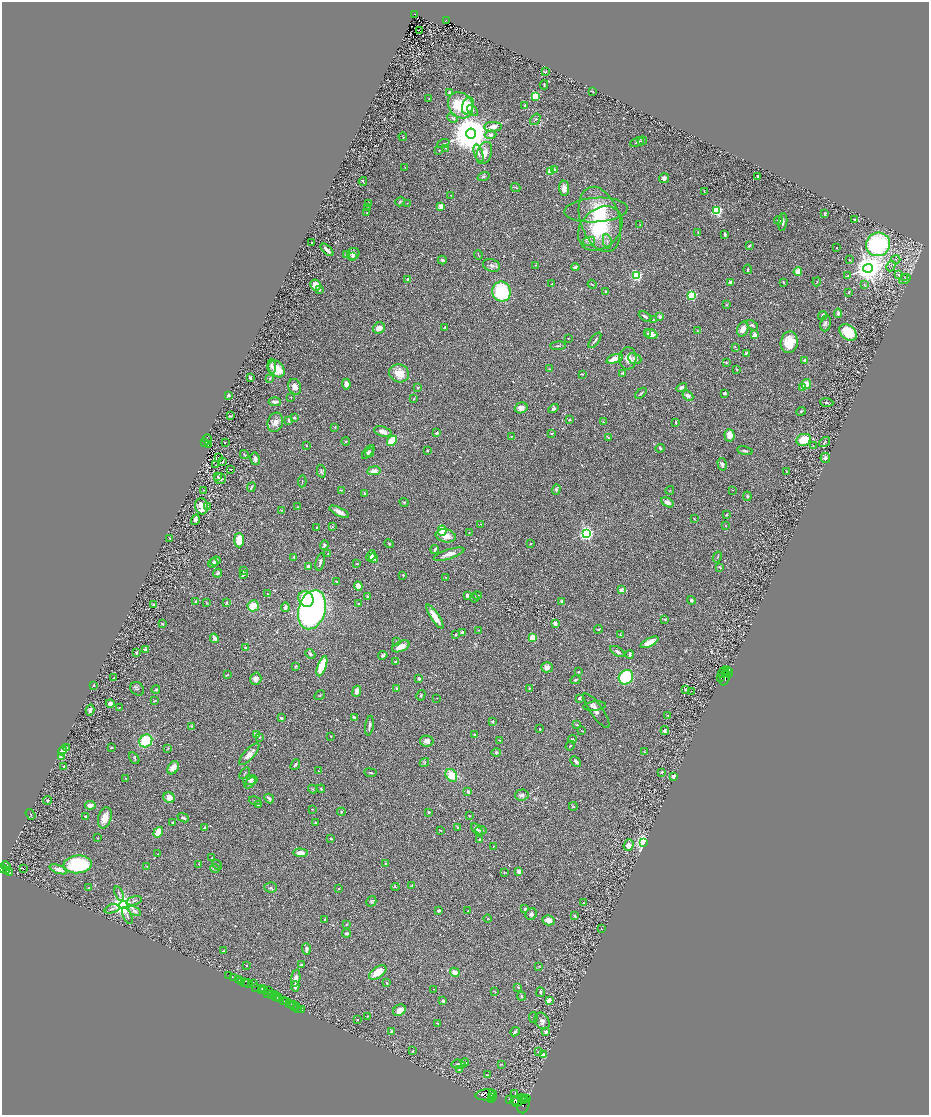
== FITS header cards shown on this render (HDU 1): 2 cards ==
NAXIS1  =                 1854
NAXIS2  =                 2225

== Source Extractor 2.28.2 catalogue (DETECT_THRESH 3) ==
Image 1854 x 2225 px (HDU 1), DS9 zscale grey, zoomed out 1/2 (1 PNG px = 2 x 2 image px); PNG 931 x 1117 px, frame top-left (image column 2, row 2225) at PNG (2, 2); each listed source drawn as its Kron ellipse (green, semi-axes under 4 px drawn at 4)
Background 0.529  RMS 0.024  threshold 0.0726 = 3 sigma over >= 5 px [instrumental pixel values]
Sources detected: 674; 60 cannot appear on this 1/2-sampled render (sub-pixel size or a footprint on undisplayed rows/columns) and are neither listed nor drawn; of the other 614, the 500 brightest by FLUX_AUTO listed and drawn (114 fainter detections omitted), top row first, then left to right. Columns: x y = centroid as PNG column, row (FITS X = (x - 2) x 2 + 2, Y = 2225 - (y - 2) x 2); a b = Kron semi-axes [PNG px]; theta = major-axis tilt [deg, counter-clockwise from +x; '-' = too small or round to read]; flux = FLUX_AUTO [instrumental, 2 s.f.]
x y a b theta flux
415 14 3 2 - 69
446 20 4 2 - 42
420 31 2 1 - 32
546 72 2 2 - 55
544 85 4 3 - 5.6
593 91 3 2 - 3
450 92 2 2 - 28
535 96 3 3 - 330
429 99 3 2 - 2.4
460 105 14 12 -51 230
525 105 3 2 - 3.6
468 106 9 5 70 77
472 110 6 4 -47 12
453 118 5 3 - 8.2
535 119 6 2 53 4.1
493 127 9 4 1 31
471 134 5 5 - 22000
491 135 6 4 1 13
403 137 4 2 - 2.7
642 141 5 4 - 6.9
637 142 7 2 23 8.7
443 144 6 2 22 3.6
446 148 3 3 - 2.5
439 150 2 2 - 3.2
478 153 9 3 -71 12
484 153 11 7 69 41
405 168 3 2 - 2.7
555 170 2 2 - 34
550 171 2 2 - 160
758 176 2 2 - 15
483 177 6 4 20 7.2
664 178 5 5 - 19
363 181 4 2 - 4.4
515 187 5 2 - 3.3
564 188 7 5 -86 31
704 192 3 2 - 2.9
451 195 2 2 - 3
400 202 5 3 - 5.8
369 203 4 2 - 3.2
407 203 2 2 - 2.6
441 206 3 3 - 32
368 208 3 2 - 2.9
596 210 32 12 3 120
717 211 3 3 - 580
367 213 2 2 - 2.3
825 213 3 2 - 6.6
600 219 33 19 -73 340
854 219 3 2 - 5.6
778 220 4 2 - 6.9
783 222 9 3 81 10
640 225 4 2 - 3
600 228 25 19 45 250
698 232 3 2 - 3.3
725 234 3 2 - 10
589 241 6 4 12 10
607 241 7 3 -80 10
312 243 2 1 - 2.8
878 244 12 11 - 580
749 246 4 2 - 5.3
837 248 2 2 - 2.5
327 250 8 2 -45 28
346 254 4 4 - 12
353 254 6 5 - 19
478 255 5 2 - 2.7
352 256 4 3 - 7.9
896 259 4 2 - 4.1
442 260 4 3 - 11
850 260 3 2 - 2.3
492 265 9 6 -20 15
536 265 2 2 - 2.5
891 266 5 2 - 4.9
575 267 4 3 - 8.8
868 268 5 4 - 9200
748 269 5 2 - 5.3
798 272 4 4 - 49
637 275 3 3 - 640
848 275 3 2 - 2.6
899 275 3 3 - 15
905 277 3 2 - 2.9
408 279 4 3 - 5.6
905 279 6 1 36 3.1
730 282 2 2 - 35
783 282 3 2 - 6
817 282 4 2 - 2.8
552 283 3 2 - 3.2
592 284 4 1 - 3.8
315 285 6 5 - 38
864 285 4 3 - 3.8
319 290 2 2 - 8.9
606 291 2 2 - 23
501 292 10 9 - 290
849 292 3 2 - 4.7
692 295 3 3 - 600
727 305 4 2 - 2.4
838 313 5 3 - 14
645 316 7 3 -31 10
823 316 5 3 - 18
660 317 3 3 - 15
653 320 3 2 - 3.7
825 323 8 5 81 14
752 325 6 4 -40 8.3
445 327 2 2 - 5
379 328 6 5 - 25
743 329 8 5 73 39
697 331 2 2 - 3.4
848 332 10 7 -40 140
648 333 3 3 - 4.8
651 334 6 5 - 26
755 335 2 2 - 140
568 338 2 2 - 4.2
595 340 9 2 53 6.5
789 342 11 8 80 100
558 346 7 2 4 5.9
735 347 4 2 - 3.3
746 353 4 2 - 5.6
628 358 11 8 86 38
615 359 8 3 19 87
635 359 7 5 -24 18
805 360 3 2 - 12
726 363 2 2 - 3.7
272 366 7 3 -87 12
276 369 9 7 -50 62
550 369 3 2 - 3
737 369 2 2 - 5.9
399 373 10 9 - 65
623 373 4 3 - 7.4
582 374 3 2 - 2.8
250 378 3 2 - 10
270 378 2 2 - 13
346 384 5 4 - 20
806 384 5 4 - 35
295 387 8 6 -66 28
418 387 4 2 - 3.6
682 387 5 3 - 12
803 387 4 4 - 31
641 393 7 2 43 5.7
725 393 4 3 - 12
229 396 3 2 - 5.5
688 396 6 4 -39 18
291 397 2 2 - 3.4
414 399 3 1 - 2.8
275 402 6 3 -5 17
827 402 6 3 -4 6.4
521 408 6 5 - 27
554 409 5 4 - 10
801 411 5 3 - 3.9
230 416 3 2 - 5.5
294 417 3 3 - 6.2
289 420 3 2 - 9.1
569 420 3 2 - 5
275 422 10 7 70 33
603 422 2 2 - 4
676 422 2 2 - 5.8
335 427 2 2 - 9.2
383 432 9 5 -17 32
437 433 3 3 - 7.8
552 433 4 2 - 4.7
730 435 6 5 - 35
512 436 3 2 - 3.4
608 438 3 2 - 3.2
207 440 5 3 - 570
804 440 7 6 - 100
346 441 4 3 - 5.7
392 441 5 3 - 130
225 442 2 1 - 130
824 442 6 2 36 4.3
204 443 3 2 - 650
208 445 4 2 - 290
813 445 2 1 - 2.5
306 446 2 2 - 5
660 448 4 4 - 6.4
428 450 2 2 - 14
745 451 8 3 -11 9.3
368 452 8 3 50 9.8
370 452 5 3 - 5.5
244 455 4 2 - 3.9
218 457 2 2 - 39
825 458 5 4 - 11
255 459 6 4 -78 16
223 462 4 3 - 4.9
722 464 6 4 -75 14
216 465 3 2 - 2.6
231 470 2 1 - 5
321 471 6 3 -77 8.4
374 471 7 4 8 34
787 472 4 2 - 3.3
217 476 2 2 - 8.2
220 478 5 5 - 10
302 481 6 1 86 2.8
251 487 5 3 - 8.8
556 489 5 3 - 10
203 490 2 1 - 3.9
341 490 4 2 - 3.5
670 490 4 2 - 2.3
733 490 2 2 - 2.7
365 494 3 3 - 3.5
747 496 5 3 - 6.3
404 502 4 4 - 5.2
667 502 6 3 -32 26
202 506 8 6 -79 40
207 506 3 2 - 3.1
298 507 2 2 - 4.3
281 510 3 3 - 3.1
339 512 11 4 -27 33
727 515 2 2 - 13
694 519 3 2 - 2.4
195 520 5 4 - 16
481 524 3 2 - 2.8
332 526 4 2 - 3.4
726 526 3 3 - 3.6
316 527 2 2 - 2.7
442 531 5 3 - 90
469 533 4 2 - 2.6
586 533 4 3 - 1700
446 536 10 6 -11 41
170 538 2 1 - 3.9
239 540 7 5 -87 78
531 543 3 2 - 4.3
389 544 5 3 - 5
324 545 5 4 - 10
435 549 4 2 - 8.7
328 554 4 3 - 4.5
449 554 16 4 17 34
371 556 6 4 67 35
294 557 3 3 - 4.2
717 557 6 2 61 3.6
373 558 5 3 - 13
215 561 5 3 - 10
320 562 9 3 77 12
213 563 5 3 - 12
357 564 3 2 - 3
308 566 3 3 - 18
720 567 4 2 - 5.4
243 571 4 2 - 4.5
218 573 4 3 - 12
243 574 4 2 - 8.7
403 575 2 2 - 12
446 577 3 2 - 2.7
336 581 4 2 - 4.2
358 586 5 4 - 41
621 590 4 3 - 21
267 594 3 2 - 4.3
467 595 3 2 - 16
477 595 4 3 - 7.5
367 597 3 2 - 6.8
474 598 5 2 - 6
306 599 8 7 - 95
691 600 4 4 - 7.7
196 601 3 3 - 6.6
562 601 3 2 - 12
207 603 4 3 - 3.2
226 603 4 2 - 5.5
358 604 3 2 - 3.5
153 605 3 3 - 10
253 606 6 5 - 69
285 607 4 3 - 18
312 610 20 13 74 1300
435 617 14 4 -56 72
665 619 3 2 - 4.1
162 624 4 2 - 4.1
555 624 2 2 - 80
598 629 4 2 - 3.3
479 630 2 2 - 2.4
462 632 4 3 - 6.7
455 634 3 2 - 4.9
620 635 4 3 - 4.7
214 638 5 2 - 26
532 638 3 2 - 190
396 641 4 3 - 4
649 642 10 4 27 54
401 646 9 5 24 37
245 648 3 2 - 4.5
146 650 2 2 - 57
618 652 8 4 -30 13
136 653 3 3 - 7.7
310 654 5 3 - 12
630 654 4 2 - 11
383 655 5 4 - 7.4
396 662 2 2 - 20
296 666 3 3 - 4.2
322 666 10 4 70 230
547 667 6 5 - 27
727 670 2 1 - 200
578 672 2 2 - 4.6
723 672 6 2 57 1900
725 673 3 2 - 1500
728 673 5 2 - 680
227 675 4 2 - 3.7
626 677 8 6 47 400
721 677 4 2 - 700
113 678 4 2 - 2.5
725 678 8 3 70 2800
256 679 6 5 - 22
419 679 3 3 - 7.4
575 680 5 2 - 8.8
94 685 3 2 - 5.7
397 688 2 2 - 18
137 689 7 6 - 9
529 689 3 2 - 4.3
156 690 4 2 - 4.9
686 690 4 3 - 3.3
357 691 5 4 - 32
692 691 2 1 - 34
320 695 6 2 30 3.4
421 695 5 3 - 4.6
437 698 2 2 - 2.4
579 698 3 3 - 7.5
154 701 3 1 - 3.2
110 704 4 4 - 17
595 706 11 4 5 14
119 707 2 2 - 6
90 710 5 4 - 14
597 711 21 6 -55 24
668 715 2 2 - 4.1
281 718 3 2 - 9
354 718 4 3 - 8.8
492 721 4 3 - 4.2
369 725 10 3 81 13
577 725 3 2 - 2.9
191 726 4 3 - 4
540 729 3 2 - 3.3
665 730 4 3 - 11
582 731 3 1 - 2.5
257 734 3 2 - 29
475 734 4 2 - 4.1
331 736 2 1 - 2.3
259 737 4 3 - 4.2
573 739 4 2 - 4.2
500 740 3 2 - 2.7
146 741 7 6 - 190
427 741 7 5 -11 27
570 746 5 3 - 5.5
111 747 4 2 - 5
67 748 3 3 - 14
168 748 4 2 - 3.3
62 750 5 4 - 46
496 752 4 4 - 7
645 752 4 2 - 3.1
249 754 13 5 47 36
61 757 2 2 - 110
134 758 6 4 -56 6.7
576 761 6 3 -44 14
424 762 5 3 - 5.2
295 765 6 2 51 7.9
64 766 3 2 - 3.6
173 768 7 5 58 39
318 771 2 2 - 8.1
662 772 4 3 - 5.1
244 773 6 2 52 4.1
370 773 6 3 -9 6.7
451 775 7 5 -56 83
673 776 4 3 - 13
126 778 2 2 - 2.6
250 780 7 4 12 17
250 783 7 4 44 16
312 789 5 3 - 4.8
321 789 4 2 - 5.4
468 792 4 3 - 9.8
522 795 7 5 4 15
169 797 6 5 - 41
269 798 5 3 - 16
47 800 4 3 - 5.5
255 801 6 2 -15 4.3
90 805 5 4 - 22
259 805 4 3 - 18
573 806 4 3 - 5.1
312 809 3 2 - 2.7
341 812 4 3 - 4.3
429 812 3 2 - 4.9
30 814 6 2 -53 3.5
86 816 4 3 - 6.2
470 816 3 2 - 3
105 818 11 6 73 49
183 818 6 3 -23 8.5
315 822 3 2 - 3.4
173 823 3 2 - 7.1
458 827 4 2 - 3.7
205 828 4 3 - 13
477 829 7 3 -47 9.2
440 830 3 2 - 2.9
481 830 6 3 -9 8.8
158 832 5 4 - 99
97 838 3 2 - 3.1
331 839 3 2 - 5.6
480 840 2 2 - 19
643 842 4 3 - 1800
628 845 6 5 - 36
493 846 2 2 - 3.4
300 853 7 4 -3 37
158 854 2 2 - 3.4
212 858 2 2 - 2.7
78 864 14 9 4 340
199 864 3 3 - 2.7
386 864 2 2 - 15
217 865 5 3 - 3.9
6 866 5 3 - 460
147 867 3 2 - 2.6
23 868 2 2 - 42
3 869 3 2 - 740
58 869 9 4 -19 33
215 869 5 3 - 7.8
7 870 4 2 - 300
519 871 4 4 - 23
9 873 3 2 - 170
504 873 3 2 - 3.3
412 886 4 3 - 4.3
271 887 6 5 - 10
395 887 4 3 - 3.7
88 888 4 2 - 3.2
339 888 3 3 - 4
119 894 7 3 -71 7.4
134 901 8 3 16 8.7
371 901 5 4 - 6.9
583 903 3 3 - 3.1
123 905 4 4 - 3400
112 909 7 3 18 8.6
525 909 3 3 - 10
135 911 7 4 -31 21
438 911 3 3 - 6.4
468 911 2 2 - 4.3
531 914 6 5 - 13
127 916 9 2 -67 7.6
575 916 4 2 - 5
487 919 4 2 - 3.3
325 920 4 3 - 7.4
548 920 6 5 - 34
346 925 4 3 - 4.3
601 928 3 2 - 3
347 933 4 3 - 9.8
306 949 6 3 -86 14
224 951 3 2 - 4.2
301 965 4 3 - 8.9
247 966 2 1 - 3.5
539 966 3 2 - 2.4
378 972 10 5 37 83
455 972 5 4 - 31
228 975 3 1 - 35
234 978 3 1 - 39
296 978 9 4 79 23
238 979 3 2 - 68
241 981 2 1 - 700
245 982 3 2 - 59
247 983 5 2 - 100
387 983 3 3 - 5.2
254 984 3 2 - 250
295 986 5 3 - 17
518 987 4 3 - 4.3
255 988 3 2 - 600
262 989 2 2 - 410
433 989 2 1 - 3.1
261 991 3 1 - 380
264 991 3 2 - 220
269 991 3 2 - 530
495 992 3 3 - 3
541 992 5 3 - 6.6
267 994 3 2 - 230
271 994 3 1 - 240
274 995 3 2 - 700
276 996 2 1 - 190
278 996 3 2 - 390
521 996 4 3 - 6.8
279 999 3 2 - 57
549 1000 4 3 - 27
284 1001 3 2 - 740
287 1001 2 2 - 950
443 1001 2 2 - 21
289 1003 3 2 - 430
294 1006 4 2 - 54
296 1007 2 1 - 45
298 1008 2 1 - 13
301 1009 3 2 - 28
399 1010 7 5 31 36
367 1016 3 2 - 2.5
533 1018 5 3 - 5.8
357 1019 2 2 - 3.2
542 1021 9 7 -57 19
437 1023 3 2 - 3.2
391 1032 2 2 - 19
515 1032 5 3 - 8.5
546 1032 3 3 - 14
412 1051 3 2 - 3.6
538 1051 3 3 - 3.6
543 1055 4 3 - 32
465 1062 4 3 - 4.4
459 1064 7 5 -6 12
501 1064 3 2 - 2.5
459 1070 2 2 - 6.4
487 1075 2 2 - 6.7
493 1093 4 2 - 2500
515 1093 2 1 - 2.9
486 1095 10 5 6 12000
492 1096 2 2 - 1500
522 1098 4 2 - 1700
527 1098 4 2 - 930
492 1099 2 2 - 1400
509 1099 2 1 - 170
524 1099 2 2 - 1200
514 1101 3 2 - 3100
516 1102 6 5 - 7900
523 1104 9 6 76 5200
At the frame edge (FLAGS 8, measured only in part): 1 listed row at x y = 3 869
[114 fainter detections neither listed nor drawn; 60 sub-pixel or undisplayed-footprint detections neither listed nor drawn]